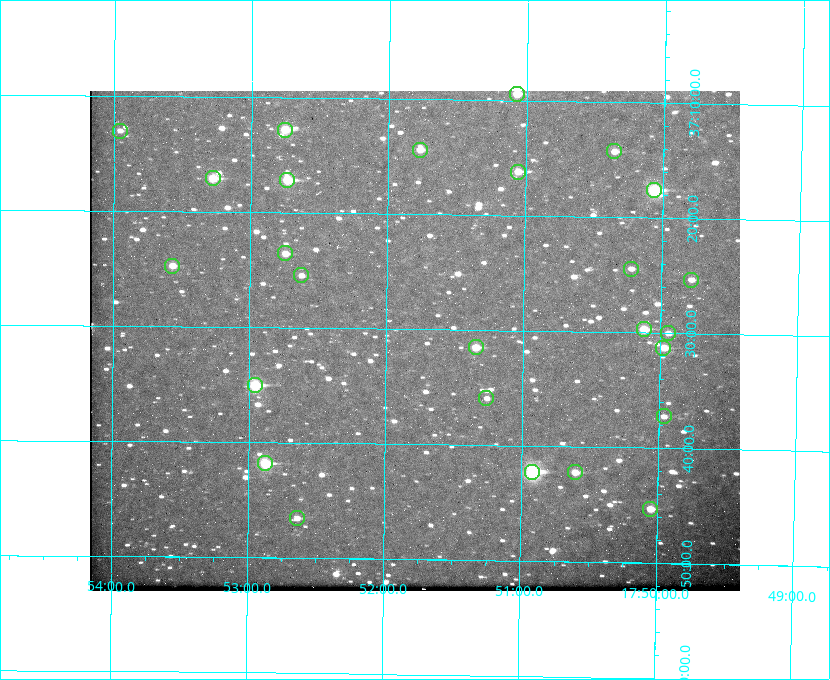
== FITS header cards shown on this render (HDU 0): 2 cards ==
NAXIS1  =                  650 / Width of table row in bytes
NAXIS2  =                  500 / Number of rows in table

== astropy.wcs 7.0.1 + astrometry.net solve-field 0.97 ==
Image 650 x 500 px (HDU 0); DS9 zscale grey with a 90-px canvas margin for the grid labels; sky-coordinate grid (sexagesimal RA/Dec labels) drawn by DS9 from the SOLVED WCS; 26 Tycho-2 reference stars matched to detected sources circled (green)
Header WCS: none
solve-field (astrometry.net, Tycho-2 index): SOLVED blind (the file carries no WCS)
Solved WCS: RA---TAN-SIP/DEC--TAN-SIP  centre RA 17:51:48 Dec +37:31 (267.95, +37.52 deg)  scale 5.21 arcsec/px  FOV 56.5' x 43.4'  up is +179 deg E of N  parity flipped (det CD > 0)
(file carries no celestial WCS; the grid is the blind solution)
Tycho-2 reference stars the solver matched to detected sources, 26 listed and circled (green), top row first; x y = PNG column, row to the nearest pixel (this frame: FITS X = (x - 90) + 1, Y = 500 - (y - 91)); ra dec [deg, ICRS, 3 dp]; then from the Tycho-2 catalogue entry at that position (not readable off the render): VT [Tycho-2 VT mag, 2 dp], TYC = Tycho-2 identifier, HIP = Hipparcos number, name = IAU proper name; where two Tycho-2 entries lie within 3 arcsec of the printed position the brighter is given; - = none
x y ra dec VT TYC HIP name
517 94 267.768 +37.157 9.98 2620-745-1 - -
285 130 268.189 +37.213 9.71 2620-542-1 - -
120 131 268.489 +37.217 11.29 2620-732-1 - -
420 150 267.943 +37.240 10.39 2620-505-1 - -
614 151 267.589 +37.238 11.09 2619-212-1 - -
518 172 267.764 +37.270 10.17 2620-784-1 - -
213 178 268.319 +37.285 9.88 2620-536-1 - -
287 180 268.183 +37.286 8.98 2620-786-1 87506 -
654 190 267.517 +37.293 8.96 2619-379-1 - -
285 253 268.186 +37.393 10.44 2620-175-1 - -
172 266 268.392 +37.412 10.60 2620-800-1 - -
631 269 267.555 +37.408 11.50 2619-358-1 - -
301 275 268.156 +37.424 11.25 2620-712-1 - -
691 280 267.445 +37.422 11.17 2619-451-1 - -
644 329 267.531 +37.495 10.07 2619-274-1 - -
668 333 267.485 +37.500 11.33 2619-40-1 - -
476 347 267.836 +37.525 9.96 3089-889-1 - -
663 348 267.494 +37.522 10.35 3088-270-1 - -
255 385 268.239 +37.584 8.64 3089-755-1 - -
486 398 267.815 +37.598 11.54 3089-1081-1 - -
664 416 267.491 +37.621 11.40 3088-1284-1 - -
265 463 268.219 +37.697 8.93 3089-671-1 - -
532 472 267.730 +37.705 8.13 3089-1203-1 87349 -
575 472 267.652 +37.703 11.04 3089-693-1 - -
650 509 267.512 +37.755 10.10 3089-2332-1 - -
297 518 268.159 +37.775 11.22 3089-2245-1 - -